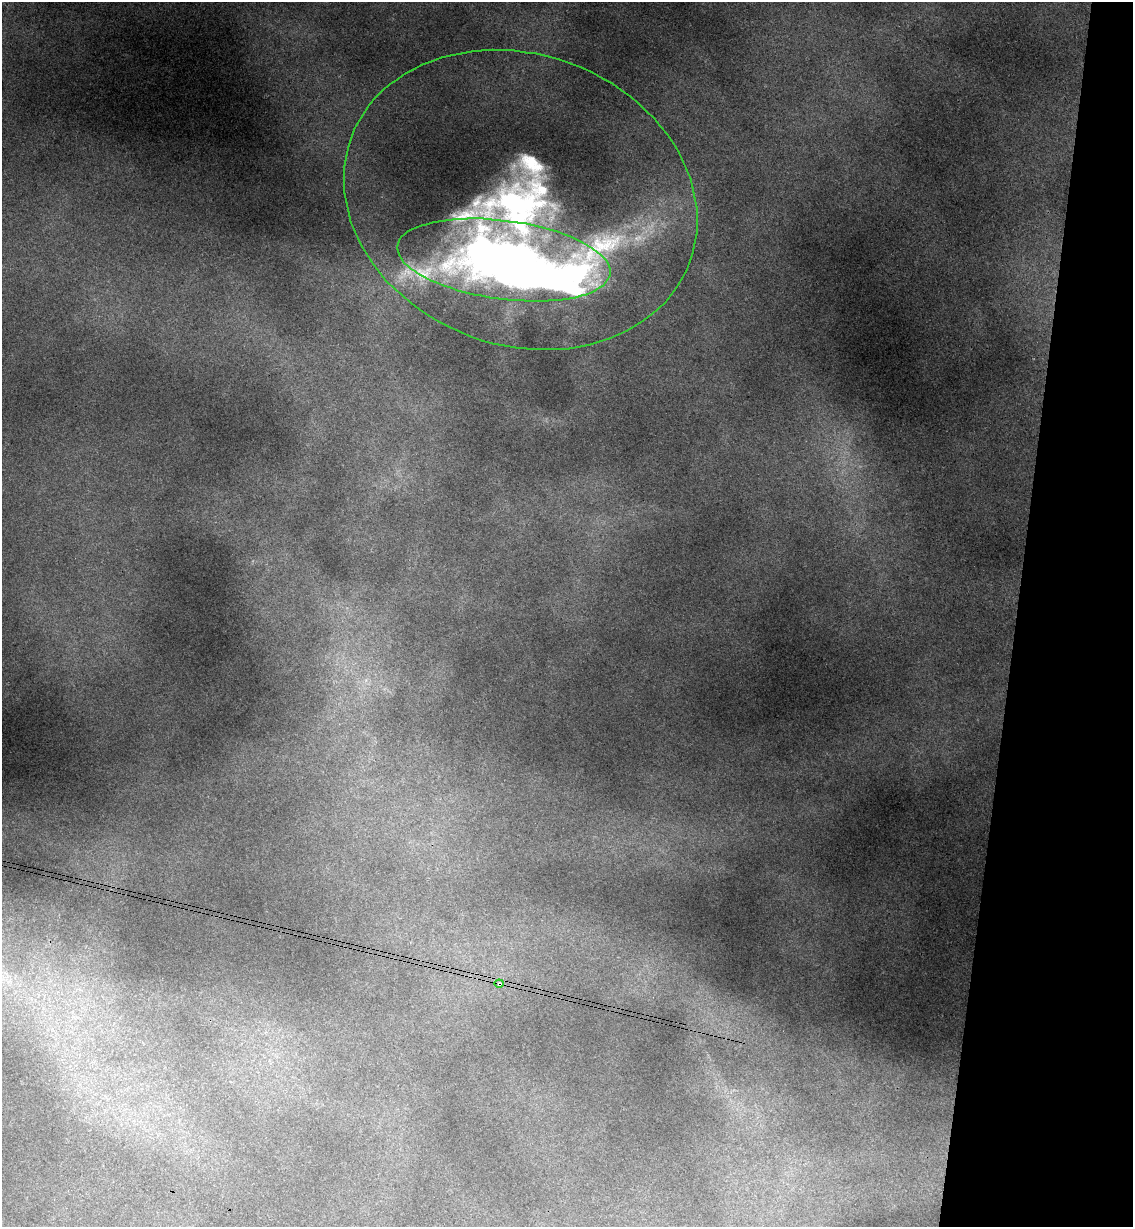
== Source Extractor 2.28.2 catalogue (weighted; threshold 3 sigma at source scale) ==
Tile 8 of 4 x 4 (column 4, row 2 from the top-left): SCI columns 3569-4699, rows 2467-3691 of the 4993 x 4930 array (HDU 1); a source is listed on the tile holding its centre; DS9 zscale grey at full resolution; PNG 1135 x 1229 px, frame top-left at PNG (2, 2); each listed source drawn as its Kron ellipse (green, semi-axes under 4 px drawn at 4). Shown black and unused: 10% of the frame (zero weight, under 3 of 4 exposures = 6% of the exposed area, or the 3 px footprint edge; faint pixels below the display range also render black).
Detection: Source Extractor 2.28.2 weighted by HDU 2 'WHT'; one run over the whole footprint, this tile lists its part. Background 0.133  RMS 0.0071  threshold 0.0318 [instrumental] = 3 sigma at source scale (4.5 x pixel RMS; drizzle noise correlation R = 1.50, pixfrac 1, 0.05/0.05 arcsec/px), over >= 5 px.
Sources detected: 5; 1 inside a brighter object's white glare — neither listed nor drawn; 1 inside a brighter listed object's ellipse — not listed separately; the other 3 listed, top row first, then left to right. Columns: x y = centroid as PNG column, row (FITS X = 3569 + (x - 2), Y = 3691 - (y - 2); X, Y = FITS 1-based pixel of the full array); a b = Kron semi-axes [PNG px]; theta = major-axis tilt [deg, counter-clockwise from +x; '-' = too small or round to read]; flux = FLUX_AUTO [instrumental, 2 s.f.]
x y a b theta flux
521 200 180 145 -20 360
504 260 107 39 -7 670
499 984 4 4 - 1.9
Overlapping masked pixels (flux is a lower limit): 1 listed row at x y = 499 984